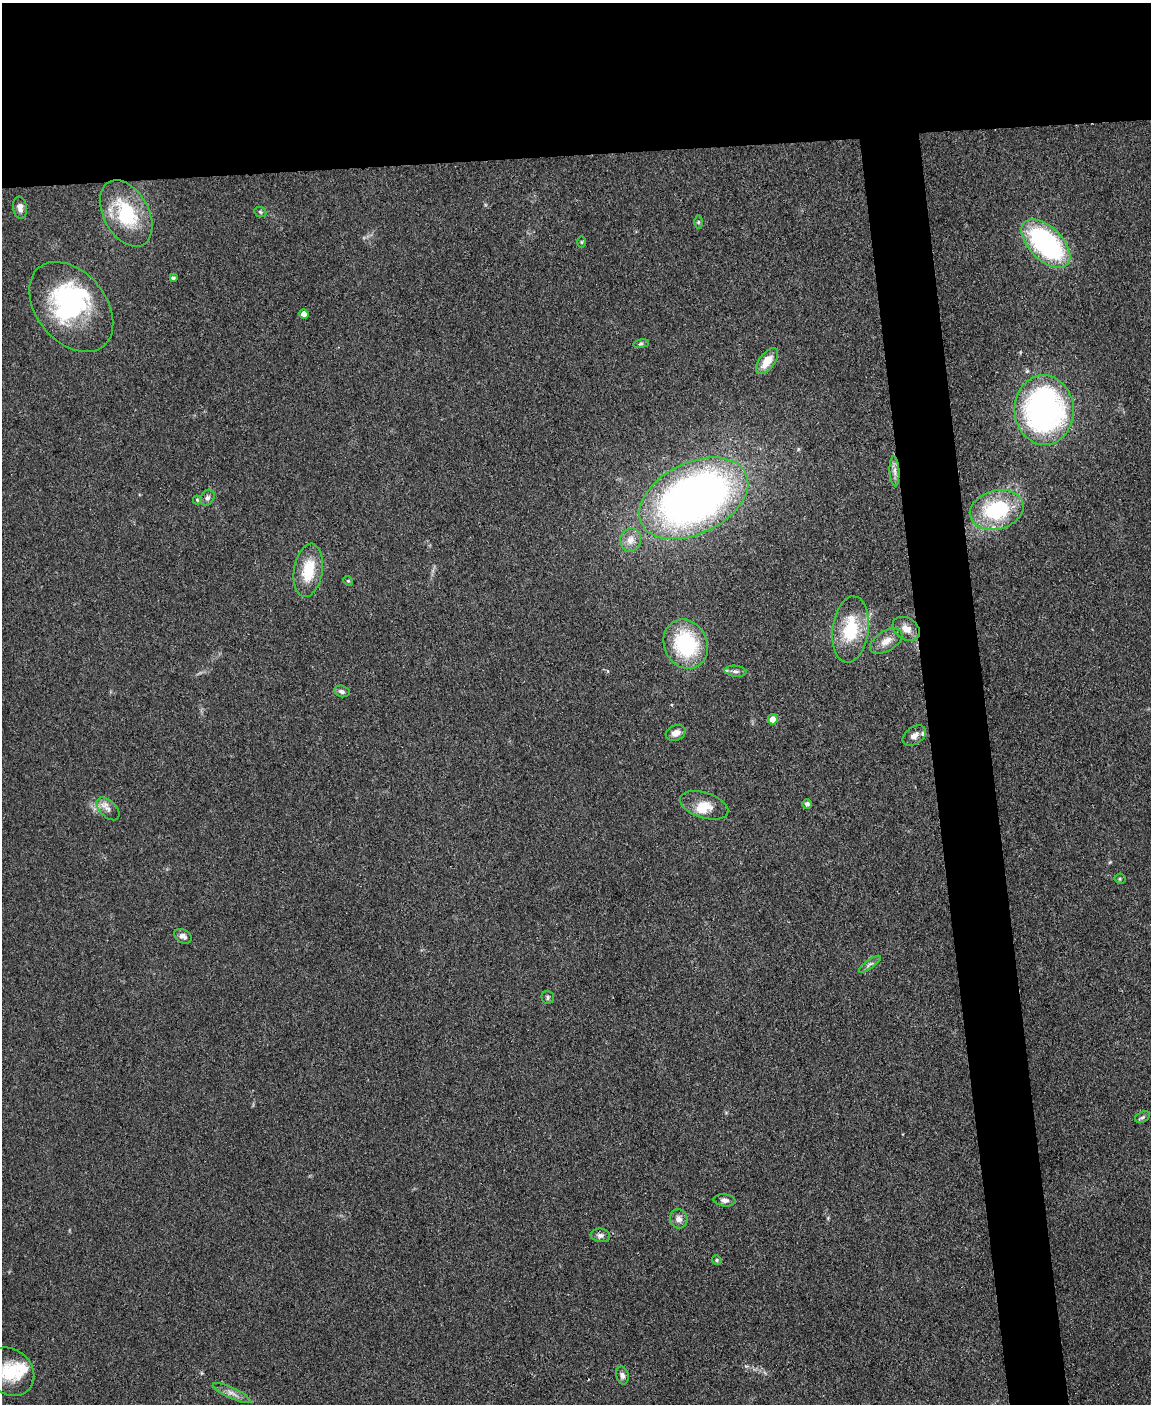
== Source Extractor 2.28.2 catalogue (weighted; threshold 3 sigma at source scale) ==
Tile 2 of 4 x 3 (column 2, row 1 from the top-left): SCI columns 1149-2297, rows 3043-4444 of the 4594 x 4573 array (HDU 1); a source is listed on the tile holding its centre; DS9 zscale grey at full resolution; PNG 1153 x 1406 px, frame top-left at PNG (2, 3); each listed source drawn as its Kron ellipse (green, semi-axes under 4 px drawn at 4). Shown black and unused: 15% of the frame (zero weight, under 3 of 4 exposures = <1% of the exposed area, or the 3 px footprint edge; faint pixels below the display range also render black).
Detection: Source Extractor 2.28.2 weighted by HDU 2 'WHT'; one run over the whole footprint, this tile lists its part. Background 0.107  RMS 0.0063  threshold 0.0282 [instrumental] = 3 sigma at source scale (4.5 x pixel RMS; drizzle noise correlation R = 1.50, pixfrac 1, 0.05/0.05 arcsec/px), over >= 5 px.
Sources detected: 49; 2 inside a brighter object's white glare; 1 cosmic-ray / hot-pixel residue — neither listed nor drawn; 2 inside a brighter listed object's ellipse — not listed separately; the other 44 listed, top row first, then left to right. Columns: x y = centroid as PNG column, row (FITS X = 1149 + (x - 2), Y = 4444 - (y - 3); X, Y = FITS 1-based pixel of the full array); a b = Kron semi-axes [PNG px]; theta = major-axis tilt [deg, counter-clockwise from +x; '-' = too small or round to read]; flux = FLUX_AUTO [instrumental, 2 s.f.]
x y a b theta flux
20 208 11 7 -82 3.8
260 212 6 4 -22 0.86
126 213 36 22 -61 40
698 222 7 4 90 1
581 242 6 4 -90 0.67
1046 243 30 16 -44 110
173 278 4 3 - 1.2
71 307 51 34 -50 82
304 314 4 4 - 4.9
641 344 8 4 8 1.1
767 361 15 7 53 11
1044 410 35 29 -87 180
895 471 15 5 -87 3.1
207 498 8 6 59 2
694 498 58 35 26 420
197 500 4 4 - 0.57
997 510 27 19 15 49
630 540 12 10 75 5.4
308 570 27 14 81 20
348 581 5 4 - 0.74
850 629 33 18 82 30
906 629 15 10 -32 6.4
886 641 18 10 32 6.4
686 644 25 21 -65 54
735 671 11 5 -7 2
342 691 8 5 -14 1.8
773 719 5 5 - 5.3
676 733 10 7 21 5
914 736 13 8 35 4.7
807 804 4 4 - 2.1
704 805 25 12 -17 11
108 809 14 8 -45 3.9
1120 879 5 5 - 0.98
183 936 9 6 -30 2.7
870 964 13 4 36 1.9
548 997 6 6 - 1.3
1142 1117 8 5 27 1.3
725 1200 11 6 -5 2.5
679 1219 9 9 - 3.4
600 1235 10 6 -7 2.3
717 1260 5 4 - 0.82
10 1372 26 22 -42 25
622 1375 9 6 -76 2.6
232 1393 21 5 -25 4.1
Isophote crosses this tile's border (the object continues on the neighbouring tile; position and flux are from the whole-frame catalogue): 1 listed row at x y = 10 1372